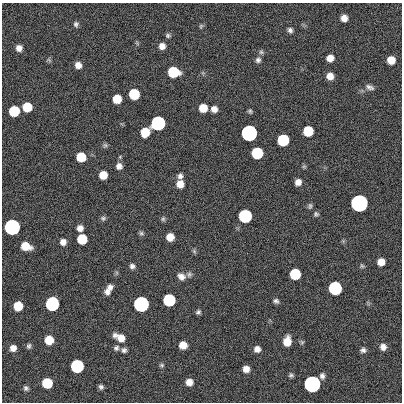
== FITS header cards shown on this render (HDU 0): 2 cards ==
NAXIS1  =                  400
NAXIS2  =                  400

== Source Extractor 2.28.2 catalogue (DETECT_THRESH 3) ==
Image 400 x 400 px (HDU 0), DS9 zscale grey, 1 PNG px = 1 image px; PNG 404 x 404 px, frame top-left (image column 1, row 400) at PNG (2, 3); no overlay
Background 0.61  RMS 34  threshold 101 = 3 sigma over >= 5 px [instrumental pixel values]
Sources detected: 87; all 87 listed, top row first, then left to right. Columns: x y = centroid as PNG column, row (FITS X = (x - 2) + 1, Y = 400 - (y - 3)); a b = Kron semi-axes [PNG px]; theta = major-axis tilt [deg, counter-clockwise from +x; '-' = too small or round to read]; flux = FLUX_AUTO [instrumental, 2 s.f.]
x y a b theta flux
344 18 6 6 - 1.6e+04
76 24 7 6 - 5.5e+03
201 26 6 5 - 3.4e+03
290 30 6 5 - 6.6e+03
168 36 6 6 - 4.5e+03
162 46 6 6 - 1.4e+04
19 48 6 6 - 1.2e+04
261 52 6 6 - 4.3e+03
330 58 6 6 - 1.8e+04
49 60 8 4 -45 3.5e+03
258 60 7 7 - 7.4e+03
391 60 6 6 - 3.1e+04
78 65 7 7 - 1.4e+04
173 72 8 7 - 1.2e+05
330 76 7 6 - 1.9e+04
370 87 12 6 -20 8.8e+03
134 94 7 7 - 1.2e+05
117 99 7 7 - 4.6e+04
27 107 7 7 - 7.1e+04
203 108 7 6 - 3.8e+04
214 109 6 6 - 1.4e+04
14 111 7 7 - 1.2e+05
250 111 6 5 - 3.8e+03
158 123 7 7 - 1.0e+06
308 131 7 7 - 9.0e+04
145 132 8 7 - 5.0e+04
249 133 7 7 - 3.5e+06
283 140 7 7 - 2.1e+05
105 145 7 5 63 4.5e+03
257 153 7 7 - 2.0e+05
81 157 7 7 - 5.7e+04
119 166 8 8 - 1.1e+04
103 175 6 6 - 3.5e+04
180 176 7 6 - 7.2e+03
298 182 6 6 - 1.5e+04
180 184 8 7 - 2.4e+04
359 203 7 7 - 1.1e+07
310 206 8 5 83 4.4e+03
316 214 6 6 - 4.5e+03
245 216 7 7 - 5.4e+05
103 218 7 6 - 5.0e+03
163 219 7 5 90 4.3e+03
12 227 7 7 - 2.9e+06
80 228 6 6 - 1.3e+04
141 233 7 5 -15 4.4e+03
170 237 7 6 - 2.8e+04
82 239 7 7 - 7.7e+04
63 242 7 7 - 1.2e+04
26 246 9 6 -19 3.8e+04
194 251 7 4 -46 3.9e+03
381 262 6 6 - 2.1e+04
132 266 6 6 - 7.1e+03
362 266 6 5 - 3.5e+03
189 274 7 7 - 6.3e+03
295 274 7 7 - 1.4e+05
181 276 10 8 -35 1.4e+04
110 287 8 7 - 1.1e+04
335 288 7 7 - 5.7e+05
107 292 7 6 - 1.0e+04
169 300 7 7 - 3.1e+05
276 301 6 5 - 5.9e+03
52 304 8 7 - 6.1e+05
141 304 7 7 - 2.1e+06
18 306 7 7 - 5.0e+04
198 312 6 5 - 4.9e+03
120 337 13 7 -27 2.5e+04
49 340 7 7 - 4.7e+04
287 341 8 6 81 3.3e+04
302 342 6 5 - 3.5e+03
183 345 6 6 - 2.9e+04
29 346 6 5 - 4.9e+03
383 347 7 7 - 1.2e+04
13 348 6 6 - 1.3e+04
116 348 8 7 - 6.2e+03
257 349 6 6 - 1.3e+04
124 350 6 6 - 6.5e+03
363 350 7 6 - 7.0e+03
162 365 7 5 14 4.0e+03
77 366 7 7 - 5.2e+05
246 369 6 6 - 1.6e+04
291 375 5 4 - 4.5e+03
322 376 7 5 -82 7.3e+03
189 382 7 6 - 1.6e+04
47 383 7 7 - 9.9e+04
312 384 7 7 - 5.5e+06
101 387 5 5 - 6.0e+03
26 388 6 5 - 5.2e+03